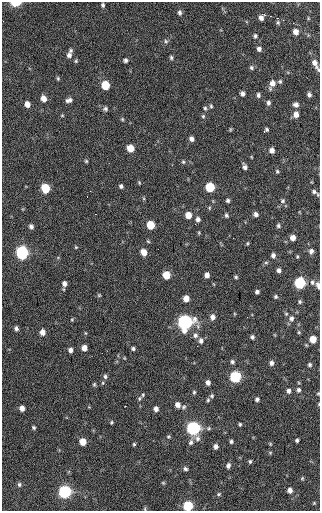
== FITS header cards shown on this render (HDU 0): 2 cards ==
NAXIS1  =                  318 / Axis length
NAXIS2  =                  509 / Axis length

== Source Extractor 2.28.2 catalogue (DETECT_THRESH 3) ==
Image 318 x 509 px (HDU 0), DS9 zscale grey, 1 PNG px = 1 image px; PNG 322 x 513 px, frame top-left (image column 1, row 509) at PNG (2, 2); no overlay
Background 42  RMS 7.5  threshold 22.4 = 3 sigma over >= 5 px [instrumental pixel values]
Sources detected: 144; all 144 listed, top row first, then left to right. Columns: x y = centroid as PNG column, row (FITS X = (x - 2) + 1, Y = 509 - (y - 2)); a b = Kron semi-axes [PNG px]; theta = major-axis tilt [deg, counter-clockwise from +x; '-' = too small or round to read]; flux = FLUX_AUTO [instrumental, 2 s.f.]
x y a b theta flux
16 3 6 3 2 14000
103 5 5 4 - 890
180 13 7 5 -88 1300
261 18 6 5 - 2100
277 18 3 2 - 560
278 22 5 4 - 710
296 32 6 5 - 3000
255 36 5 4 - 880
166 41 6 5 - 930
259 49 5 5 - 1600
69 55 8 7 - 2300
171 57 5 4 - 850
125 60 5 5 - 1100
76 61 5 4 - 610
315 64 14 5 -62 3000
251 68 6 5 - 920
58 78 6 4 -71 660
280 81 5 5 - 830
272 84 10 6 68 3300
105 85 6 5 - 14000
242 94 5 4 - 1600
258 95 6 5 - 1100
309 95 5 4 - 1300
44 98 6 5 - 3600
69 100 8 5 18 1700
268 103 5 5 - 1300
27 104 5 4 - 3100
296 105 6 6 - 1700
211 106 5 4 - 730
205 108 6 5 - 830
105 109 6 6 - 1100
296 114 6 5 - 2900
62 115 5 3 - 420
203 116 5 5 - 650
122 119 5 4 - 580
230 129 6 3 90 460
266 130 4 3 - 830
191 139 6 5 - 1800
130 148 6 5 - 8000
272 150 5 5 - 2200
86 161 4 4 - 590
183 162 5 4 - 660
245 167 6 4 -65 1600
277 171 5 4 - 680
139 182 5 3 - 500
121 186 4 4 - 1100
210 187 6 6 - 21000
45 188 6 5 - 18000
90 191 2 2 - 240
314 192 8 5 -27 1300
228 200 4 4 - 940
283 201 7 6 - 970
95 214 3 2 - 560
256 214 5 5 - 1400
188 215 6 5 - 5300
226 215 6 5 - 920
198 219 6 5 - 1700
151 225 6 5 - 13000
31 226 5 5 - 1400
278 226 5 4 - 910
199 233 5 3 - 480
293 238 5 5 - 3000
148 241 5 4 - 540
247 243 5 3 - 460
76 247 4 4 - 460
311 251 6 5 - 1600
144 252 6 5 - 4700
22 253 7 6 - 69000
273 255 5 4 - 1500
297 257 4 3 - 500
266 262 6 4 0 650
279 270 4 4 - 1500
166 275 6 5 - 9300
207 275 5 5 - 2300
236 277 5 5 - 720
312 282 6 5 - 1200
300 283 6 6 - 42000
64 284 6 5 - 2000
318 285 10 5 -78 1700
257 292 4 4 - 1100
99 295 5 4 - 540
276 296 5 5 - 770
186 298 5 5 - 4400
300 302 6 4 89 760
212 317 6 6 - 2300
291 318 8 7 - 2100
72 319 5 3 - 500
185 322 8 7 - 120000
16 328 5 4 - 1200
42 332 6 5 - 3100
299 332 5 4 - 560
85 333 5 3 - 440
195 335 6 6 - 1300
252 337 5 4 - 1100
313 339 6 5 - 7000
201 341 7 6 - 1600
84 348 5 5 - 3200
133 349 4 4 - 980
70 350 5 5 - 1700
232 362 5 5 - 1100
271 363 6 6 - 1600
310 365 5 5 - 970
105 376 6 5 - 1100
235 377 6 6 - 44000
208 382 5 4 - 2000
94 384 6 4 69 660
298 390 7 6 - 1400
289 391 6 5 - 1500
194 392 5 4 - 710
318 393 5 4 - 520
143 395 6 5 - 870
212 396 6 5 - 830
257 399 5 5 - 1300
208 400 6 4 50 730
177 405 6 6 - 2500
125 406 3 2 - 390
183 407 7 5 34 990
22 408 5 5 - 2700
156 409 5 4 - 2000
111 422 5 4 - 580
240 424 4 4 - 650
33 427 5 4 - 770
193 428 7 6 - 91000
168 437 5 5 - 670
297 440 4 3 - 880
231 441 4 4 - 900
83 442 5 5 - 6800
191 442 8 7 - 1600
134 444 4 4 - 610
270 444 5 3 - 510
216 446 5 5 - 1700
270 453 6 4 0 550
250 461 4 4 - 800
228 466 7 5 69 1500
185 469 5 5 - 1100
302 478 5 4 - 600
163 483 4 4 - 530
19 484 6 4 -89 890
290 490 6 5 - 1900
65 492 6 6 - 68000
219 494 6 5 - 710
314 503 5 3 - 470
188 506 6 6 - 27000
145 509 6 4 -80 560
At the frame edge (FLAGS 8, measured only in part): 6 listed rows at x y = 16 3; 315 64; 318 285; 318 393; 188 506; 145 509